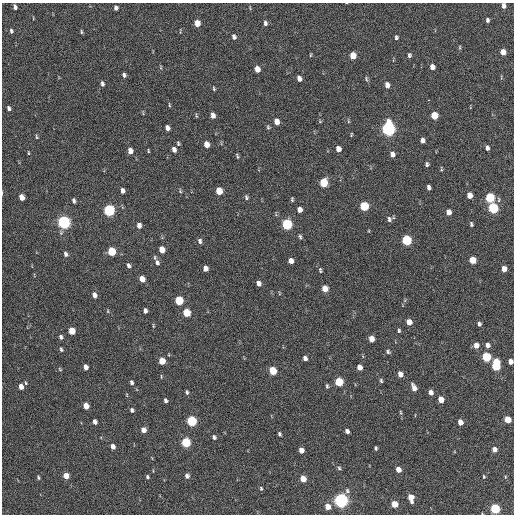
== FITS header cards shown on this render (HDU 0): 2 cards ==
NAXIS1  =                  512 / Axis length
NAXIS2  =                  512 / Axis length

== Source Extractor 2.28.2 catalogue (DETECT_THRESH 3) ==
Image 512 x 512 px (HDU 0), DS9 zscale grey, 1 PNG px = 1 image px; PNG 516 x 516 px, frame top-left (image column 1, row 512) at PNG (2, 3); no overlay
Background 213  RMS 14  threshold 43.1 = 3 sigma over >= 5 px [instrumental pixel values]
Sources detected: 160; all 160 listed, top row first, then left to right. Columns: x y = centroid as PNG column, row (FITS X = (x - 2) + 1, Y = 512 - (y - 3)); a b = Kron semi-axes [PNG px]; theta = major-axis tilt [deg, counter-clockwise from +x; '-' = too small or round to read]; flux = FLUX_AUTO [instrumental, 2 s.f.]
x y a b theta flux
504 6 6 4 -85 3600
15 7 5 4 - 3400
116 8 5 4 - 2800
487 20 5 4 - 2400
197 23 6 4 -84 12000
265 23 6 5 - 2400
11 31 5 3 - 1700
81 32 5 3 - 1200
234 37 6 4 -76 3200
396 37 5 4 - 2000
460 47 6 3 -82 1100
503 52 5 4 - 8400
311 55 6 3 81 960
409 55 6 4 88 2100
353 56 6 5 - 14000
161 67 5 3 - 940
432 67 5 5 - 5800
257 69 5 4 - 9400
124 75 5 4 - 2400
299 78 5 4 - 4500
366 79 7 4 -71 1500
102 84 6 4 -75 2300
387 85 6 4 -83 5500
214 89 5 3 - 1100
428 100 3 2 - 3600
169 105 6 3 -83 1000
9 108 5 3 - 2600
213 115 6 4 -81 5500
434 115 6 5 - 23000
196 116 5 4 - 1200
276 121 6 4 -76 8100
320 121 6 4 0 960
348 121 5 3 - 980
268 127 6 4 -81 1400
167 128 5 4 - 4500
388 129 7 5 -86 300000
351 134 4 2 - 920
36 137 6 3 -81 1100
422 140 5 4 - 3500
178 143 6 4 -87 1500
206 144 6 4 -76 9200
487 148 5 4 - 3200
174 149 6 4 -75 4600
338 149 5 4 - 6200
130 151 6 4 -82 7700
148 151 4 3 - 970
28 153 5 3 - 890
392 154 6 4 -84 4700
237 156 6 3 -74 1400
427 164 4 3 - 1800
441 169 7 3 -78 1100
323 183 6 5 - 32000
429 187 5 4 - 2900
122 191 5 4 - 4100
180 191 6 4 -75 1300
219 191 6 5 - 19000
469 195 5 4 - 7800
22 197 5 4 - 10000
246 197 6 5 - 1900
490 198 6 5 - 59000
292 199 4 3 - 1300
74 201 5 3 - 2500
364 206 6 5 - 49000
493 208 6 5 - 81000
300 209 5 4 - 5300
109 210 6 5 - 130000
448 212 5 4 - 6800
389 219 8 6 -88 2800
64 222 6 5 - 220000
287 224 6 5 - 92000
471 224 5 3 - 1700
139 225 5 4 - 4700
300 236 6 4 -72 1600
407 240 6 5 - 73000
200 241 7 5 -79 2700
162 250 6 4 -71 11000
112 251 6 5 - 37000
65 254 6 5 - 2700
472 260 5 5 - 19000
291 261 5 4 - 5300
157 263 8 6 -77 3600
128 266 5 4 - 2800
205 268 5 4 - 6100
504 269 5 4 - 6900
320 270 6 4 -82 1500
142 279 5 4 - 9300
258 283 5 4 - 4300
325 289 5 5 - 9900
279 293 5 3 - 800
94 295 6 4 -72 4400
179 301 6 5 - 39000
108 311 6 4 -89 870
145 311 5 4 - 3000
186 313 6 5 - 27000
409 322 5 4 - 8900
479 324 4 4 - 2400
153 326 6 3 -82 1000
72 331 5 4 - 18000
399 331 5 4 - 1500
61 337 5 4 - 2700
371 339 5 4 - 9000
476 345 6 5 - 6500
487 345 5 4 - 3900
61 349 6 4 -73 1600
388 352 5 5 - 1900
486 357 6 5 - 53000
305 358 5 4 - 3500
162 361 5 4 - 19000
510 362 5 4 - 5700
496 365 9 5 87 58000
85 367 5 4 - 5900
359 367 5 4 - 6900
60 369 5 4 - 1000
273 371 6 5 - 27000
400 374 5 4 - 6900
161 376 6 3 -89 940
381 381 6 4 -84 1600
131 382 5 4 - 2100
339 382 6 5 - 41000
26 383 5 4 - 1100
327 386 6 4 -89 1600
21 387 5 4 - 7100
414 388 7 4 -69 6900
187 392 5 3 - 1900
431 392 5 4 - 4900
127 395 5 3 - 720
165 400 5 3 - 2300
441 400 5 4 - 11000
86 406 5 4 - 11000
132 410 5 4 - 2400
400 412 7 3 -89 1200
508 419 5 5 - 19000
192 421 6 5 - 81000
95 422 5 4 - 4200
460 422 5 4 - 7800
143 430 5 5 - 6200
347 431 4 4 - 3500
280 434 4 3 - 1600
214 437 5 4 - 2300
186 442 6 5 - 60000
113 446 5 4 - 5200
376 448 4 3 - 1500
494 449 5 5 - 5300
301 450 5 4 - 7500
339 468 5 5 - 1500
398 469 5 4 - 8200
66 476 5 4 - 10000
187 476 6 5 - 3000
38 477 5 4 - 1200
147 477 5 4 - 1600
484 477 5 4 - 1100
505 477 5 3 - 930
303 479 5 4 - 12000
261 488 5 4 - 1300
347 491 7 6 - 2200
411 498 7 4 -76 12000
341 500 6 5 - 340000
394 504 5 4 - 17000
327 507 5 5 - 9600
495 509 5 5 - 77000
At the frame edge (FLAGS 8, measured only in part): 2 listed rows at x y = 504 6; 510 362